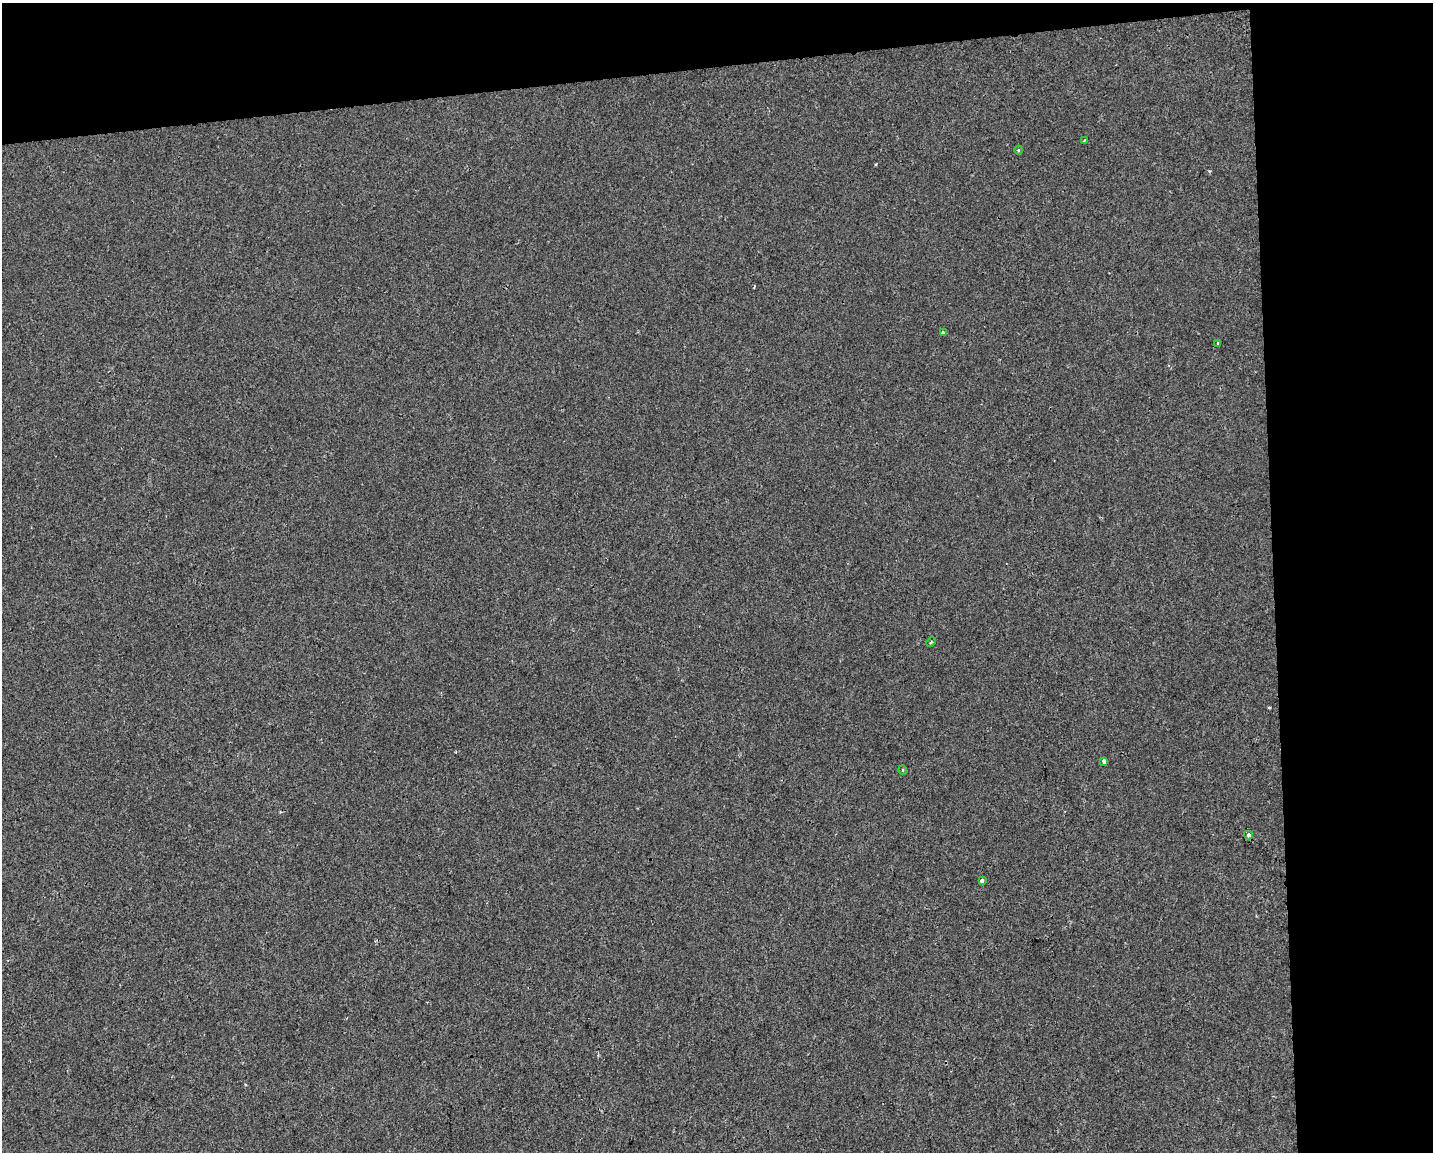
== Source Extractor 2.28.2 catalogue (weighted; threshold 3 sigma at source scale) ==
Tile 3 of 3 x 4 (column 3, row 1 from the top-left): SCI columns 2873-4303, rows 3452-4601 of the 4355 x 4601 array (HDU 1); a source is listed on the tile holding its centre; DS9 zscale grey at full resolution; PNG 1435 x 1154 px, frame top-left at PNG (2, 3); each listed source drawn as its Kron ellipse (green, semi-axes under 4 px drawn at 4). Shown black and unused: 17% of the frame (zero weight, under 2 of 3 exposures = <1% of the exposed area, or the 3 px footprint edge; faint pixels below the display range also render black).
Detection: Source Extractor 2.28.2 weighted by HDU 2 'WHT'; one run over the whole footprint, this tile lists its part. Background 3.87e-04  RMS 0.0042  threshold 0.0191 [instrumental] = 3 sigma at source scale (4.5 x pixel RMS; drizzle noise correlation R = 1.50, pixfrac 1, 0.0396/0.0396 arcsec/px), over >= 5 px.
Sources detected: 10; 1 cosmic-ray / hot-pixel residue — neither listed nor drawn; the other 9 listed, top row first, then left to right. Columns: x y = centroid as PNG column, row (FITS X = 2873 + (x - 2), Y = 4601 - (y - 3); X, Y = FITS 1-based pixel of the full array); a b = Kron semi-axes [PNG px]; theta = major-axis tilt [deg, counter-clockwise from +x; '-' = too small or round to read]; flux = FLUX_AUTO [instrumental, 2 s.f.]
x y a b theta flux
1084 141 4 2 - 0.62
1019 150 4 3 - 0.46
943 333 4 3 - 0.76
1217 343 3 2 - 0.39
931 642 5 3 - 0.52
1104 761 4 3 - 3
903 770 5 3 - 0.34
1248 835 4 3 - 2.3
982 880 4 4 - 2.2